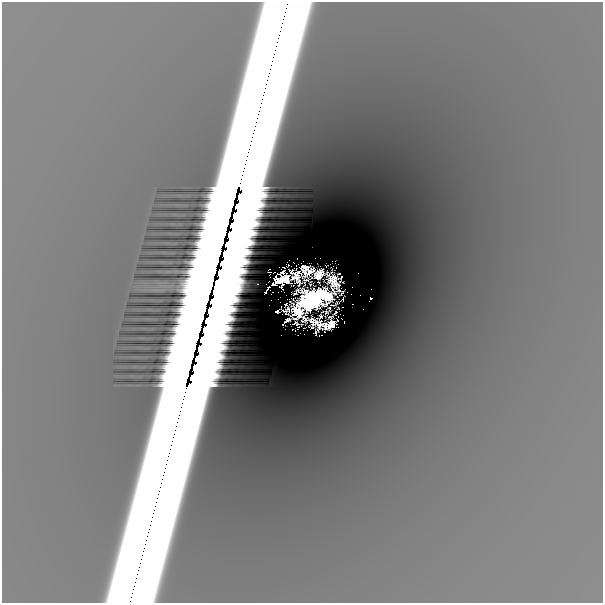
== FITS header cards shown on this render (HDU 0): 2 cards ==
NAXIS1  =                  601
NAXIS2  =                  601

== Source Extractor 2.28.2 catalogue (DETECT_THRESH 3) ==
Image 601 x 601 px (HDU 0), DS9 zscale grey, 1 PNG px = 1 image px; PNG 605 x 605 px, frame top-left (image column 1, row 601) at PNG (2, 2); no overlay
Background -7.89e-04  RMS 9.9e-05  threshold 2.97e-04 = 3 sigma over >= 5 px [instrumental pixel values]
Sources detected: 20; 7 with non-positive FLUX_AUTO (blend fragments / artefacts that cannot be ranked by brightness) are not listed; the other 13 listed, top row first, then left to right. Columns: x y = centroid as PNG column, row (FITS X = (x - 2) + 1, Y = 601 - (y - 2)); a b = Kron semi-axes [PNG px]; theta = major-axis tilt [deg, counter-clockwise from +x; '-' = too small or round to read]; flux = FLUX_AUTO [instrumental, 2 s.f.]
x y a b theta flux
162 262 8 2 -5 1.4e-02
270 272 6 4 -16 1.6e-02
319 275 14 9 53 7.3e-01
282 279 22 10 32 2.2e+00
268 282 4 2 - 8.5e-05
146 283 7 4 -18 2.2e-03
257 284 2 2 - 1.2e-02
329 297 12 9 -42 2.1e+00
371 298 4 3 - 7.8e-02
312 299 25 14 26 1.2e+01
160 300 3 2 - 5.5e-03
338 308 2 2 - 2.8e-02
298 312 16 11 -43 2.0e+00
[7 non-positive-flux detections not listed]